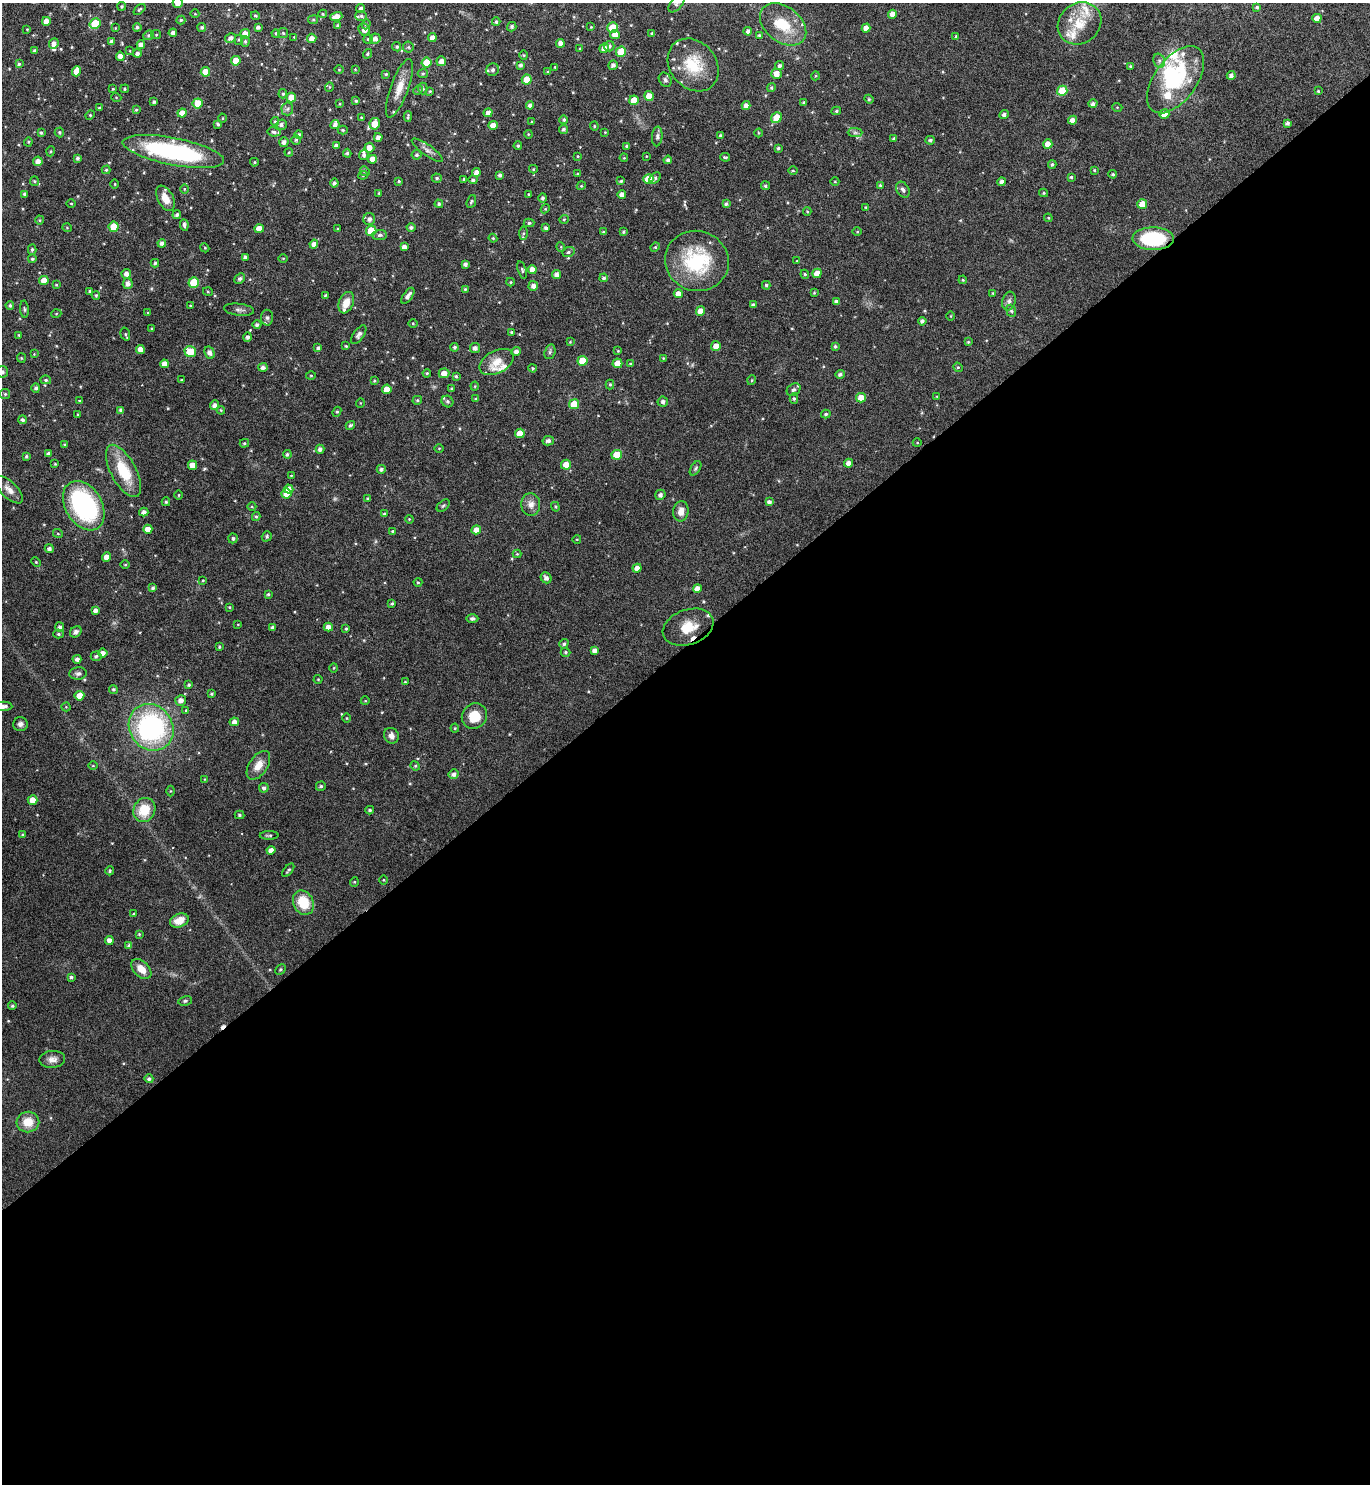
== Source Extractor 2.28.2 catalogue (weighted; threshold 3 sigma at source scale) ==
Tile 15 of 4 x 4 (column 3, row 4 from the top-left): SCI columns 2895-4262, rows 4-1485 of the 5929 x 5933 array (HDU 1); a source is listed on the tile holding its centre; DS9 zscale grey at full resolution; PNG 1372 x 1486 px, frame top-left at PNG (2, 3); each listed source drawn as its Kron ellipse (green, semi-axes under 4 px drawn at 4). Shown black and unused: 57% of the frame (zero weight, under 4 of 8 exposures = <1% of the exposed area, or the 3 px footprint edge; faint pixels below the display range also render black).
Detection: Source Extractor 2.28.2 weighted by HDU 2 'WHT'; one run over the whole footprint, this tile lists its part. Background 0.0784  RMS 0.0044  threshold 0.0181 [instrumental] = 3 sigma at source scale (4.09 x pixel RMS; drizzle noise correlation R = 1.36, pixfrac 0.8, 0.05/0.05 arcsec/px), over >= 5 px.
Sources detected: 517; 2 inside a brighter object's white glare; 2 cosmic-ray / hot-pixel residue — neither listed nor drawn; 16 inside a brighter listed object's ellipse — not listed separately; the other 497 listed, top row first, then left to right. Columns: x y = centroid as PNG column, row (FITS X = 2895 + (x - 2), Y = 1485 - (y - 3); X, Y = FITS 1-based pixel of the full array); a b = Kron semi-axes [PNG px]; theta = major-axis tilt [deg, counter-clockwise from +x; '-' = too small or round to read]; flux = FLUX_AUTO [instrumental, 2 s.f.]
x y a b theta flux
178 3 5 5 - 2.5
677 3 10 5 51 1.1
122 6 4 4 - 0.63
1257 7 4 3 - 0.56
361 8 4 4 - 1.2
139 9 7 3 40 0.53
195 14 4 3 - 0.35
323 14 4 4 - 0.47
892 14 4 4 - 2.7
255 16 4 3 - 0.49
361 16 6 5 - 0.82
336 17 6 4 16 3.5
1317 18 4 4 - 3.5
181 20 4 4 - 0.62
313 20 5 4 - 0.51
46 21 4 4 - 2.9
496 22 4 3 - 0.73
1079 23 23 20 39 10
95 24 5 5 - 13
366 24 5 4 - 0.55
783 24 26 17 -37 12
337 26 4 4 - 0.63
137 27 4 4 - 0.76
202 27 4 4 - 0.74
258 27 4 3 - 1
512 27 5 4 - 0.9
591 27 4 3 - 0.35
115 28 4 2 - 0.29
612 28 5 5 - 9.7
866 28 4 4 - 3
27 29 4 3 - 0.34
364 30 6 5 - 2.1
748 31 4 4 - 1.3
173 33 4 4 - 1.4
276 33 4 3 - 0.53
283 33 5 5 - 0.57
652 33 4 3 - 0.58
245 34 5 5 - 3.3
615 34 5 4 - 2.8
148 35 5 4 - 0.62
156 35 5 4 - 0.47
759 35 3 3 - 0.52
956 36 4 3 - 0.42
294 37 3 3 - 0.24
231 38 5 4 - 1.4
312 38 4 4 - 2.5
432 38 4 4 - 2.2
368 39 5 4 - 0.58
375 39 5 5 - 1.7
239 40 5 4 - 0.48
245 41 5 4 - 0.59
112 42 4 4 - 1.6
54 43 5 4 - 1.8
560 43 4 4 - 2.1
141 44 4 4 - 1.8
609 46 5 5 - 1.2
397 47 5 4 - 0.67
408 47 5 5 - 0.62
580 48 3 2 - 0.31
604 48 5 4 - 2.6
35 51 4 4 - 0.94
130 51 4 2 - 0.28
621 52 5 5 - 11
137 54 4 4 - 1.3
367 54 5 4 - 0.56
524 55 4 4 - 0.42
120 56 4 4 - 2
236 61 5 4 - 6.1
441 61 5 4 - 2.3
1159 61 7 5 -70 1.1
426 63 5 5 - 7.6
19 64 4 4 - 0.68
520 65 4 3 - 0.9
613 65 5 4 - 1.2
693 65 28 23 -50 15
779 66 4 4 - 1
1130 66 4 3 - 0.45
555 67 2 2 - 0.29
355 69 3 3 - 0.32
339 70 5 3 - 0.34
493 70 6 6 - 1.4
76 71 5 4 - 4.6
205 72 5 4 - 5
547 72 4 3 - 0.43
423 73 5 4 - 0.52
386 74 3 3 - 0.43
776 74 5 5 - 3.5
1231 75 4 4 - 1.2
815 76 4 3 - 0.36
527 80 5 5 - 7.5
665 80 7 6 - 0.97
1176 80 38 21 54 30
329 87 5 3 - 0.34
771 87 4 4 - 0.58
399 88 31 9 70 5.6
113 89 3 2 - 0.38
125 89 4 4 - 0.51
423 89 6 4 90 0.64
418 90 5 4 - 0.48
430 91 3 3 - 0.35
1062 91 5 5 - 13
1318 91 3 3 - 0.42
283 94 5 4 - 0.57
649 96 5 4 - 4.1
116 97 5 3 - 0.32
291 97 5 5 - 4.1
869 99 4 4 - 0.49
634 100 5 4 - 5.5
356 101 4 3 - 0.52
154 102 3 3 - 0.67
804 102 3 3 - 0.56
198 103 5 5 - 8.6
339 104 4 2 - 0.3
1093 104 4 4 - 1.1
530 105 4 4 - 1.3
746 106 4 4 - 2.1
1117 107 5 3 - 0.36
99 108 3 3 - 0.39
287 109 6 6 - 0.96
136 110 4 4 - 0.53
836 111 5 4 - 0.63
182 113 4 4 - 3.6
488 113 4 4 - 1.8
1004 114 5 4 - 1.3
1164 114 5 5 - 4.3
90 115 5 4 - 0.46
361 117 4 3 - 0.36
408 117 5 3 - 0.57
222 118 4 3 - 0.32
777 118 6 5 - 6.9
564 120 4 4 - 0.75
1072 120 4 4 - 2.5
275 121 4 4 - 0.47
532 122 3 2 - 0.4
1287 123 4 3 - 1.1
218 124 4 3 - 0.61
375 124 6 5 - 6.1
281 125 5 5 - 1.1
335 125 5 4 - 1.4
493 125 4 4 - 3.5
594 126 4 4 - 0.45
563 129 5 4 - 0.81
343 130 5 4 - 0.55
59 132 5 5 - 0.61
274 132 6 4 -11 0.78
605 132 3 3 - 0.31
41 133 4 3 - 0.57
758 133 4 3 - 0.36
855 133 7 4 0 0.94
528 134 4 3 - 0.36
299 135 4 4 - 0.73
657 136 10 5 85 1.1
720 136 3 3 - 0.7
378 137 4 4 - 1.9
894 138 4 3 - 0.41
296 140 5 5 - 0.58
930 140 5 4 - 0.88
28 142 4 4 - 0.46
284 142 5 4 - 1.5
1048 144 4 4 - 3.9
336 146 4 4 - 1.5
518 146 4 3 - 0.52
626 146 4 3 - 0.48
369 148 5 5 - 2.7
778 148 3 3 - 0.58
427 150 18 5 -35 1.8
51 151 5 3 - 0.39
173 151 51 13 -11 58
289 152 4 3 - 0.43
347 153 4 4 - 0.68
364 155 5 4 - 0.89
417 155 5 5 - 0.82
578 156 4 3 - 0.31
646 156 4 2 - 0.24
725 157 5 3 - 0.47
77 158 4 3 - 0.94
624 158 4 3 - 0.34
372 159 4 4 - 2.7
668 160 4 4 - 1
38 161 5 5 - 2.2
254 162 4 4 - 0.42
1052 164 4 4 - 0.71
533 169 4 4 - 0.44
106 170 4 4 - 0.49
1094 170 3 2 - 0.34
365 171 5 4 - 0.55
793 171 5 3 - 0.38
476 172 4 4 - 1.9
578 174 4 3 - 0.45
1113 174 4 4 - 0.64
363 175 4 4 - 0.44
500 175 4 3 - 0.97
1071 177 4 4 - 0.62
437 178 5 4 - 0.68
655 178 6 4 44 0.71
464 179 3 3 - 0.56
648 179 5 5 - 10
473 180 4 4 - 0.77
34 181 5 4 - 0.52
399 181 3 3 - 0.53
621 181 4 3 - 0.55
835 181 4 3 - 0.33
1002 182 4 4 - 1.3
334 183 4 3 - 0.86
115 184 4 3 - 0.34
880 185 4 3 - 0.59
581 186 4 3 - 0.4
765 186 4 4 - 0.59
184 189 5 3 - 0.33
903 190 8 6 -58 1.2
379 193 3 3 - 0.51
1044 193 4 4 - 0.51
25 194 4 4 - 0.91
529 194 4 3 - 0.38
622 195 4 4 - 2.3
165 198 14 7 -63 4.4
543 198 5 4 - 0.9
471 202 7 4 69 0.7
71 203 4 3 - 0.36
439 204 4 4 - 0.71
726 204 4 4 - 0.84
1142 204 5 4 - 5.6
866 207 4 3 - 0.44
545 209 4 3 - 0.36
807 211 4 4 - 0.4
177 215 4 4 - 1.1
1048 218 4 4 - 0.4
369 219 6 6 - 1.5
564 219 5 3 - 0.37
40 220 4 4 - 0.43
529 223 5 4 - 0.67
184 225 6 4 -84 1
114 227 5 5 - 9
411 227 4 4 - 0.84
67 228 5 3 - 0.31
546 228 4 4 - 0.92
259 229 5 4 - 3.7
338 229 3 2 - 0.36
371 231 5 5 - 11
603 232 4 3 - 0.4
623 232 4 4 - 0.59
857 232 5 3 - 0.36
523 233 6 4 89 0.72
380 235 7 5 3 0.97
493 238 4 4 - 0.47
1153 239 21 11 -1 28
162 243 4 4 - 1.5
314 244 4 4 - 2.1
404 247 4 4 - 1.9
561 247 5 3 - 0.33
655 247 5 4 - 0.52
205 248 4 3 - 0.38
32 249 5 4 - 0.73
568 252 6 5 - 0.81
245 257 4 3 - 0.87
283 258 5 3 - 0.37
32 259 4 4 - 0.69
697 261 32 30 -17 30
797 261 3 3 - 0.32
155 263 4 4 - 0.63
465 264 4 3 - 1.1
522 270 9 4 -72 0.73
532 270 4 4 - 2.5
817 273 5 4 - 3.7
126 274 5 4 - 1.9
556 274 4 4 - 1.7
805 274 4 4 - 0.55
240 278 6 4 43 0.83
604 278 4 4 - 0.89
44 280 5 4 - 4.2
963 280 4 4 - 0.38
511 282 4 4 - 0.43
194 283 5 5 - 13
128 284 5 5 - 1.6
56 285 4 3 - 0.35
766 285 4 3 - 0.63
533 286 5 5 - 1.8
465 289 4 4 - 0.41
90 291 3 3 - 0.49
208 292 5 3 - 0.36
814 293 4 4 - 0.43
993 293 3 2 - 0.28
678 294 4 4 - 3
96 295 4 4 - 0.42
325 295 4 3 - 0.5
408 296 9 4 56 1.7
1009 301 9 6 72 1.3
836 302 4 4 - 1.3
346 303 11 7 68 4.1
10 305 4 4 - 0.69
753 305 4 3 - 0.82
190 306 4 2 - 0.27
24 309 8 3 -85 0.62
239 310 15 6 -7 1.5
701 311 4 4 - 3.9
1011 311 6 4 -67 0.63
148 313 4 3 - 0.42
56 314 5 3 - 0.33
951 316 5 3 - 0.31
267 318 8 6 -89 1.2
922 321 4 4 - 1.2
413 323 5 3 - 0.39
257 325 4 4 - 0.96
152 329 4 3 - 0.48
511 332 3 3 - 0.38
125 334 7 4 -73 0.62
19 335 4 2 - 0.26
359 335 11 5 55 1.3
247 337 5 4 - 1.1
570 342 4 3 - 0.3
968 342 4 4 - 0.48
346 346 3 3 - 0.38
716 346 5 4 - 3.1
835 346 4 3 - 0.59
454 347 4 4 - 0.87
318 348 4 4 - 1
475 348 5 5 - 1.6
140 349 4 4 - 2.8
516 351 5 4 - 1.7
618 351 4 3 - 0.32
190 352 6 5 - 12
550 352 7 5 70 0.86
209 353 6 4 -63 1.9
34 354 3 3 - 0.29
21 358 5 4 - 0.43
663 358 3 3 - 0.28
583 361 5 5 - 8.2
497 362 18 11 28 5.5
617 363 5 4 - 5.5
164 364 4 4 - 2.7
631 364 4 3 - 0.79
263 367 5 4 - 1.3
958 367 5 4 - 0.5
533 368 4 3 - 0.47
2 372 6 5 - 1.1
427 373 4 4 - 0.47
444 373 5 5 - 3.4
840 374 5 4 - 1.1
311 375 5 3 - 0.4
456 376 4 3 - 0.6
46 380 5 4 - 0.67
182 380 3 2 - 0.35
752 380 5 3 - 0.36
374 381 4 3 - 0.46
610 384 5 4 - 0.47
475 386 4 4 - 0.4
36 388 4 4 - 0.92
387 389 5 4 - 4.8
452 389 3 3 - 0.77
794 390 7 6 - 1.1
5 394 5 5 - 0.61
937 396 4 2 - 0.28
794 398 5 4 - 0.6
861 398 5 4 - 4.3
476 399 3 3 - 0.56
417 400 5 4 - 0.63
79 401 4 3 - 0.32
447 401 6 5 - 0.94
663 402 5 5 - 1.2
360 403 5 3 - 0.3
574 404 5 5 - 9.2
214 405 5 4 - 1.6
121 410 4 4 - 1.1
221 410 4 3 - 0.44
337 412 5 4 - 0.54
826 414 5 4 - 0.68
78 415 3 2 - 0.33
22 420 4 4 - 0.94
350 425 5 4 - 0.75
520 433 5 4 - 4.7
548 441 6 4 13 1.2
244 443 4 4 - 0.56
917 443 4 3 - 0.34
65 444 3 3 - 0.48
439 448 5 3 - 0.32
320 449 4 4 - 1.4
48 453 4 3 - 0.79
287 454 4 4 - 0.7
617 455 5 5 - 9.3
26 457 3 3 - 0.65
848 463 4 4 - 2.1
55 464 4 3 - 0.36
192 465 5 4 - 3.2
566 465 5 5 - 3.9
695 468 8 4 57 0.74
381 469 4 4 - 1.1
123 471 29 12 -62 14
291 475 4 3 - 0.31
289 489 5 4 - 2.4
9 490 18 8 -44 3
286 493 5 5 - 4.1
179 495 5 3 - 0.38
660 495 5 5 - 1.3
368 499 4 4 - 0.7
166 502 4 4 - 0.49
769 502 4 4 - 1.2
531 505 11 9 -87 2.8
84 506 26 18 -59 57
443 506 7 4 41 0.65
252 507 4 3 - 0.38
555 507 5 4 - 0.47
681 511 10 7 84 3.2
144 512 4 4 - 1.7
384 514 4 3 - 0.66
256 517 4 4 - 0.56
409 519 4 3 - 0.35
148 529 4 4 - 3.5
476 530 5 4 - 3.2
392 531 3 3 - 0.37
58 534 5 3 - 0.36
267 536 5 4 - 0.71
233 538 5 4 - 0.82
577 539 4 3 - 0.32
49 549 4 4 - 1.2
517 554 4 4 - 0.36
107 557 4 4 - 3.6
36 562 5 3 - 0.36
125 565 5 3 - 0.38
637 568 4 4 - 2.2
546 578 6 5 - 1.5
203 580 3 3 - 0.34
418 582 4 4 - 0.42
153 588 4 4 - 0.85
697 588 4 4 - 2.5
268 594 4 4 - 0.55
392 604 3 3 - 0.63
229 607 4 3 - 0.37
96 610 4 4 - 1.7
472 619 6 4 0 1
238 624 4 2 - 0.25
60 627 5 4 - 1.2
273 627 4 4 - 1.1
328 627 4 4 - 2.6
688 627 26 17 19 11
346 628 4 3 - 0.56
76 632 6 5 - 1.1
58 634 5 4 - 0.67
564 644 5 4 - 0.81
219 647 4 3 - 0.49
595 650 4 4 - 1.7
566 652 5 4 - 0.58
103 653 5 4 - 2
96 656 5 4 - 0.74
77 659 4 4 - 1.2
334 668 4 3 - 0.34
78 673 8 6 6 1.2
318 679 4 4 - 0.41
405 682 4 2 - 0.28
189 685 4 4 - 0.63
113 689 4 4 - 0.68
211 694 3 3 - 0.54
79 696 5 5 - 5.3
181 700 5 5 - 2.1
365 701 4 3 - 0.3
3 706 9 4 0 1.8
66 707 4 4 - 0.36
186 710 4 3 - 0.35
474 716 13 12 - 7.7
347 718 5 3 - 0.33
234 722 4 4 - 2
20 724 7 7 - 1.4
151 727 24 21 -55 65
455 728 4 4 - 0.39
391 736 8 7 - 2
258 765 16 9 56 4.6
93 766 5 3 - 0.33
415 766 5 4 - 0.48
453 774 5 4 - 1.3
205 779 4 3 - 0.28
321 786 5 4 - 0.75
264 788 5 4 - 1.1
171 791 5 3 - 0.34
33 800 5 4 - 4.5
144 810 12 10 63 9.4
370 810 4 3 - 0.66
239 815 5 4 - 0.62
23 835 4 4 - 0.52
269 835 9 4 0 0.67
271 850 4 4 - 2.2
288 870 8 3 51 0.61
110 871 4 4 - 0.46
383 880 4 3 - 0.32
354 882 4 4 - 0.42
303 903 12 10 -65 11
134 914 3 3 - 0.45
179 921 10 6 22 4.9
139 934 4 3 - 0.37
109 940 4 4 - 1.9
129 946 4 4 - 1.2
141 969 12 7 -44 4.5
280 969 6 3 44 0.47
71 977 4 3 - 0.71
185 1001 7 4 10 0.72
12 1006 4 4 - 0.66
52 1059 13 8 4 2.3
149 1079 4 4 - 0.9
28 1122 11 10 - 6.2
Overlapping masked pixels (flux is a lower limit): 2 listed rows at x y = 1153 239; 688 627
Isophote crosses this tile's border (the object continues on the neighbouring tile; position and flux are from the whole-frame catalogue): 4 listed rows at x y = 178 3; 677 3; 2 372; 3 706